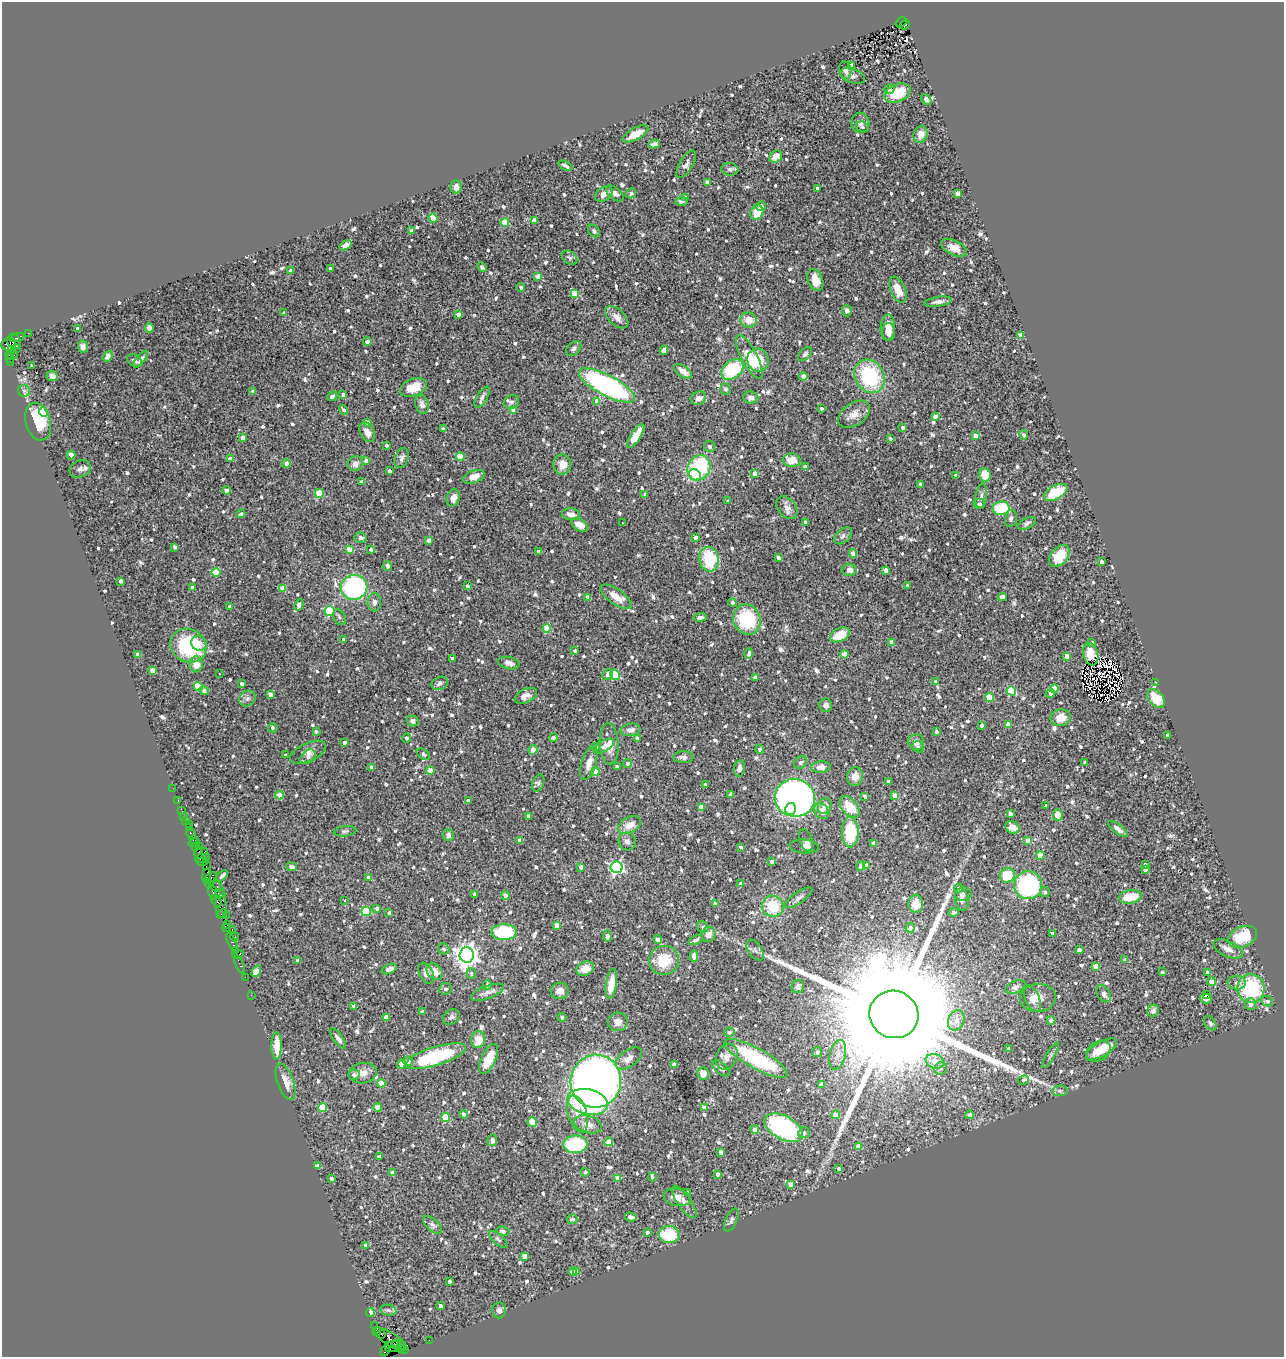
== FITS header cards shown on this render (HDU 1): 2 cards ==
NAXIS1  =                 1282
NAXIS2  =                 1355

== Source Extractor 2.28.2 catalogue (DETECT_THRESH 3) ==
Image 1282 x 1355 px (HDU 1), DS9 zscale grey, 1 PNG px = 1 image px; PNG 1286 x 1359 px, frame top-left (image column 1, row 1355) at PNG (2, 2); each listed source drawn as its Kron ellipse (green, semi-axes under 4 px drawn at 4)
Background 3.31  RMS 0.095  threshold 0.286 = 3 sigma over >= 5 px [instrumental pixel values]
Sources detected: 1162; of the 1162, the 500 brightest by FLUX_AUTO listed and drawn (662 fainter detections omitted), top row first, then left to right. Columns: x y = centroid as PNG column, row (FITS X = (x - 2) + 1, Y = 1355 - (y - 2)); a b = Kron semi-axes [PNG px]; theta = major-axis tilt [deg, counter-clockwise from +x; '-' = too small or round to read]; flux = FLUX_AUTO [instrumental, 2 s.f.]
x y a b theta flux
901 22 6 3 39 570
905 25 5 3 - 680
851 65 4 4 - 21
845 70 9 6 -82 26
852 76 13 7 -17 24
890 89 5 5 - 21
897 93 13 9 24 180
926 99 6 4 -49 63
860 123 10 9 - 34
862 127 7 5 -20 15
635 134 14 6 29 93
921 134 9 7 71 51
654 144 6 4 12 24
776 157 7 5 38 61
686 164 15 6 59 30
566 166 8 3 -27 16
730 169 8 6 -8 20
708 182 4 3 - 38
456 187 6 5 - 38
817 189 3 3 - 20
615 193 10 6 -38 28
631 193 5 4 - 18
604 194 10 6 34 42
958 194 4 4 - 54
685 197 4 4 - 27
682 201 6 4 4 16
761 206 5 4 - 31
757 212 7 6 - 120
433 218 5 4 - 78
534 221 4 4 - 47
505 222 4 4 - 200
412 231 4 3 - 25
594 231 7 5 -52 17
345 245 6 4 31 23
954 248 14 7 -26 70
569 258 8 6 -36 16
482 267 5 4 - 16
330 269 3 3 - 19
291 271 4 4 - 45
538 277 4 4 - 73
815 280 11 7 -67 95
521 287 4 3 - 18
898 290 14 7 -68 100
574 293 4 4 - 170
938 302 14 4 8 30
847 311 5 5 - 23
284 313 3 3 - 16
458 314 4 3 - 45
617 317 14 8 -43 48
749 320 8 7 - 64
888 327 13 7 88 76
149 328 5 4 - 24
77 329 3 3 - 22
889 332 9 6 90 38
28 333 2 2 - 58
1021 335 4 4 - 100
18 337 7 4 19 530
14 341 8 6 -69 2200
367 341 4 4 - 21
9 344 7 6 - 970
83 346 6 5 - 22
16 348 3 2 - 240
11 349 3 3 - 1100
574 349 9 6 43 20
664 350 5 4 - 23
805 354 8 5 46 15
9 355 4 3 - 80
14 355 2 2 - 41
108 356 6 4 52 28
749 357 24 8 -63 170
10 359 3 2 - 1000
140 359 10 3 49 20
758 360 11 10 - 160
134 361 8 5 -34 19
11 362 3 2 - 25
32 366 3 2 - 140
732 370 13 8 37 440
683 371 10 5 -35 44
52 376 6 5 - 23
803 376 4 4 - 50
870 376 17 14 -60 570
607 385 31 10 -28 1300
413 387 14 8 20 110
725 389 6 5 - 18
24 391 6 6 - 15
253 391 4 3 - 20
343 395 3 3 - 25
332 396 5 3 - 25
482 397 12 5 59 22
751 397 7 6 - 29
698 398 8 6 26 40
597 401 4 4 - 67
511 402 8 6 32 22
422 404 10 6 -72 28
821 409 3 3 - 17
344 410 5 4 - 19
514 411 4 4 - 77
43 412 5 4 - 99
854 414 18 11 35 66
935 417 4 4 - 38
38 422 19 12 -73 230
367 422 4 3 - 32
903 427 3 3 - 17
443 429 4 3 - 17
367 432 11 7 -61 48
1024 435 4 4 - 19
636 436 14 5 57 91
976 436 4 4 - 52
243 438 4 3 - 72
890 439 3 3 - 15
386 445 3 3 - 16
710 446 6 5 - 18
71 455 4 4 - 110
460 457 4 4 - 220
402 458 10 6 70 24
230 459 4 4 - 95
792 460 9 6 -3 100
366 461 4 3 - 37
286 463 4 4 - 44
355 464 8 7 - 37
562 464 10 9 - 73
805 467 3 3 - 32
699 468 13 11 60 630
80 469 11 8 24 30
389 471 3 3 - 30
755 474 4 4 - 55
695 475 6 5 - 58
956 475 3 3 - 17
985 475 6 6 - 78
474 477 11 6 19 46
361 482 3 3 - 22
920 484 4 3 - 18
226 490 4 4 - 26
1056 492 13 6 29 260
319 493 4 4 - 250
645 494 4 4 - 16
981 496 12 5 81 24
453 498 9 6 72 44
728 501 4 3 - 17
979 504 6 5 - 20
787 508 13 9 -48 36
1001 508 8 6 8 290
241 514 4 3 - 16
571 514 9 6 -6 40
1011 518 9 6 78 19
805 522 3 3 - 16
622 523 3 3 - 33
1027 523 10 5 27 17
580 525 9 5 -33 48
843 536 10 6 43 23
696 537 3 3 - 26
361 538 6 5 - 26
429 540 4 3 - 33
175 547 4 3 - 16
349 550 4 4 - 96
371 550 4 4 - 18
538 552 4 3 - 32
853 553 4 4 - 45
1059 556 12 8 50 140
779 558 4 3 - 40
709 559 12 9 -79 340
1101 562 3 3 - 30
387 566 5 4 - 24
849 570 7 5 0 56
886 571 4 4 - 60
216 573 4 4 - 230
121 581 3 3 - 20
907 585 3 3 - 17
467 586 4 3 - 15
354 587 13 12 - 910
193 588 4 3 - 31
283 588 4 4 - 110
588 597 4 4 - 45
616 597 18 7 -35 76
1002 597 4 4 - 29
374 602 9 6 88 26
733 602 4 4 - 25
299 605 6 4 64 60
230 607 4 3 - 24
330 611 5 5 - 500
339 617 8 5 -61 17
700 617 6 4 7 20
747 619 15 13 -67 430
547 628 4 4 - 170
840 635 10 6 25 140
344 639 3 3 - 17
892 642 4 4 - 60
199 643 8 7 - 35
1092 643 4 3 - 21
189 646 19 16 -31 550
575 651 4 4 - 20
138 654 4 4 - 29
749 654 5 3 - 21
845 654 4 4 - 120
1091 654 11 7 -75 31
1067 656 4 4 - 59
453 658 4 3 - 30
509 663 11 6 -14 31
196 664 8 6 -90 71
153 671 4 4 - 120
219 674 3 2 - 16
608 675 6 5 - 27
615 675 5 4 - 310
755 677 4 3 - 26
936 681 3 3 - 15
1156 682 2 2 - 18
440 683 8 6 23 25
241 684 4 3 - 23
198 686 4 4 - 270
1054 688 4 4 - 130
204 691 5 4 - 22
1011 691 5 4 - 310
1050 693 5 4 - 26
270 695 4 4 - 53
526 696 12 7 25 44
990 698 4 4 - 170
1156 698 11 7 -49 140
247 699 8 7 - 23
826 705 7 6 - 26
1061 718 10 8 12 91
413 721 6 5 - 25
1008 724 4 4 - 58
982 725 4 4 - 21
272 728 5 4 - 17
631 730 10 6 10 31
316 731 3 3 - 17
937 732 4 3 - 28
1167 735 4 3 - 20
406 738 5 4 - 19
553 738 4 4 - 20
637 738 3 3 - 22
916 742 8 8 - 35
344 743 4 3 - 27
609 744 21 9 -87 68
604 746 11 5 31 28
596 747 4 4 - 26
918 747 6 5 - 15
760 749 4 4 - 15
533 750 5 4 - 83
308 752 19 9 25 49
423 754 7 5 -32 18
286 755 3 3 - 15
308 757 8 6 39 25
683 757 10 6 -2 25
1085 762 3 3 - 18
589 763 17 7 74 62
800 763 7 5 45 15
627 764 4 4 - 30
617 766 4 3 - 19
371 767 3 3 - 21
821 767 10 5 4 57
739 768 8 5 77 33
430 770 4 4 - 110
595 772 4 4 - 120
855 777 9 8 - 49
888 781 3 3 - 24
538 783 9 5 69 17
705 785 3 3 - 15
173 788 2 2 - 39
730 794 4 3 - 20
279 795 4 4 - 99
895 796 4 4 - 96
865 797 4 4 - 23
795 798 20 19 - 3300
178 800 3 2 - 76
468 801 4 4 - 39
1046 805 3 3 - 15
825 806 8 6 68 41
701 807 4 4 - 92
850 807 12 7 -49 140
790 809 6 5 - 170
182 811 4 2 - 110
822 811 8 6 -48 42
1010 814 4 3 - 36
1058 815 6 5 - 54
528 816 4 3 - 19
184 817 3 2 - 95
186 821 3 2 - 220
189 824 2 2 - 42
629 825 12 7 28 64
1012 827 7 6 - 56
189 828 2 2 - 46
1118 829 11 4 -39 27
345 831 11 5 7 15
850 832 15 8 90 330
191 834 5 3 - 440
448 835 6 5 - 21
193 839 3 2 - 220
520 840 4 3 - 28
806 840 11 6 -70 30
1028 840 4 4 - 79
627 841 9 8 - 27
194 843 5 3 - 220
874 843 4 4 - 44
195 846 2 2 - 260
804 846 15 7 -4 29
199 847 2 2 - 220
741 847 4 3 - 16
205 851 3 2 - 530
199 853 6 3 79 310
1040 855 4 4 - 100
207 858 4 2 - 340
200 859 5 3 - 270
772 861 4 3 - 16
203 862 5 2 - 290
866 865 4 4 - 59
1145 865 4 3 - 18
206 866 2 2 - 220
860 866 5 4 - 24
292 867 6 4 -9 18
581 867 4 3 - 33
617 867 6 6 - 1300
1145 869 4 3 - 22
207 875 7 4 80 460
1007 875 7 7 - 210
222 876 7 3 42 22
210 878 7 3 41 820
369 878 4 4 - 49
209 883 4 4 - 110
741 884 4 3 - 39
1028 885 14 14 - 760
216 886 7 5 -30 950
959 888 4 4 - 25
213 892 7 3 -78 720
1045 892 5 4 - 16
221 894 5 2 - 180
475 894 4 3 - 16
963 894 8 6 2 20
505 895 4 4 - 28
1130 897 11 6 10 140
799 898 16 5 34 25
345 900 3 3 - 18
962 900 11 6 -78 31
216 901 7 3 -58 510
715 904 4 3 - 32
916 904 9 7 -86 100
221 906 12 5 -88 1800
773 906 11 10 - 210
377 908 4 3 - 19
366 911 4 4 - 270
389 913 4 3 - 20
954 913 5 4 - 28
222 914 6 3 36 210
226 915 3 2 - 87
227 924 3 2 - 83
557 925 4 4 - 75
703 927 6 5 - 18
226 928 4 3 - 180
910 928 5 5 - 26
232 930 3 2 - 250
504 932 13 8 2 430
1053 933 4 3 - 22
709 934 7 7 - 45
607 936 5 4 - 40
235 937 4 3 - 170
1243 937 15 10 23 210
658 940 4 4 - 61
696 940 7 4 22 18
232 942 9 3 -61 600
444 949 6 5 - 16
1228 949 16 7 -25 46
235 950 4 2 - 350
755 950 11 6 -57 23
1079 950 4 4 - 27
238 954 6 3 9 660
467 955 7 7 - 6300
694 956 5 4 - 45
664 960 15 14 - 200
1125 960 4 3 - 36
298 961 4 4 - 35
240 964 10 3 -66 410
1096 966 4 4 - 81
389 969 8 4 22 34
585 969 9 6 20 80
256 971 6 4 60 120
435 972 9 7 -48 57
1162 972 4 3 - 17
1207 972 3 3 - 18
426 973 11 7 -62 46
471 973 5 5 - 16
245 977 2 2 - 78
1211 982 4 4 - 45
1237 983 9 6 -5 26
611 984 15 5 81 90
487 985 5 4 - 27
798 987 6 6 - 24
1015 987 10 6 25 26
1251 988 14 13 - 520
445 989 6 6 - 15
560 991 9 8 - 46
487 992 17 6 20 38
1104 994 9 6 -57 32
251 995 2 2 - 65
1207 995 4 2 - 38
1032 998 14 7 -66 37
1038 998 18 14 5 79
1206 998 6 5 - 31
1267 1001 6 5 - 18
1250 1004 6 5 - 34
354 1006 4 3 - 33
1153 1011 6 5 - 20
422 1012 4 3 - 30
894 1014 25 23 -27 380000
386 1017 4 4 - 46
451 1017 9 7 38 21
562 1017 4 4 - 17
956 1020 10 8 67 50
1051 1020 4 4 - 44
618 1022 10 9 - 41
1210 1023 8 5 -52 17
729 1032 5 4 - 18
338 1038 12 4 -53 27
478 1040 8 7 - 90
277 1046 14 5 90 110
1009 1049 4 3 - 25
1101 1049 17 7 30 130
1098 1051 13 9 30 97
817 1052 5 5 - 21
838 1055 15 8 76 59
1050 1055 14 3 59 16
436 1056 31 9 17 510
727 1057 13 10 66 48
629 1058 15 8 34 52
756 1058 35 10 -29 560
489 1059 16 7 64 130
408 1061 5 4 - 26
935 1061 9 7 -17 64
401 1064 4 4 - 64
674 1065 4 3 - 55
721 1068 11 5 -39 23
941 1068 6 6 - 18
363 1073 14 10 11 54
703 1073 6 5 - 56
354 1075 5 5 - 23
1023 1080 6 4 28 15
596 1081 26 25 - 5200
286 1082 19 8 -71 69
381 1083 4 4 - 170
821 1085 4 4 - 52
1060 1091 8 5 6 15
588 1102 20 12 -13 910
378 1107 4 4 - 91
322 1108 4 4 - 200
704 1108 4 4 - 65
464 1114 4 4 - 25
577 1114 19 9 -73 120
836 1115 4 4 - 130
969 1115 4 4 - 28
446 1117 4 4 - 280
532 1122 5 4 - 110
588 1124 14 8 -16 60
784 1128 21 11 -29 970
755 1130 4 4 - 57
804 1133 5 5 - 16
492 1140 6 4 78 34
609 1142 4 4 - 160
575 1144 12 9 4 440
859 1146 4 4 - 93
721 1152 4 4 - 35
379 1157 4 3 - 24
318 1166 4 4 - 84
839 1169 3 3 - 22
585 1172 4 4 - 15
393 1173 4 4 - 50
718 1174 3 3 - 28
652 1177 4 3 - 15
618 1178 4 4 - 93
331 1179 3 3 - 21
790 1184 4 4 - 44
687 1192 4 3 - 18
677 1197 14 8 -10 55
684 1202 19 6 -56 38
631 1217 6 3 -15 18
572 1219 5 4 - 21
731 1220 12 5 65 19
432 1225 11 6 -42 20
503 1231 6 4 -13 27
647 1232 4 3 - 20
669 1235 10 8 -5 250
498 1239 11 5 -42 18
365 1245 4 4 - 18
524 1256 4 4 - 41
573 1272 4 4 - 92
577 1272 4 4 - 48
449 1282 4 3 - 24
440 1306 4 3 - 35
388 1310 8 5 -10 15
499 1310 8 7 - 22
370 1312 4 3 - 76
375 1326 2 2 - 48
377 1331 4 2 - 180
381 1334 4 3 - 320
391 1339 19 6 -33 1900
429 1340 2 2 - 68
396 1343 4 3 - 540
389 1345 3 3 - 200
401 1346 6 3 80 600
392 1347 8 5 20 910
405 1349 4 3 - 360
385 1350 6 3 61 120
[662 fainter detections neither listed nor drawn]